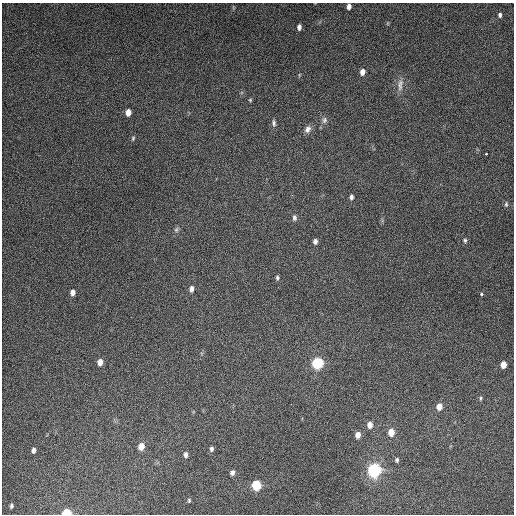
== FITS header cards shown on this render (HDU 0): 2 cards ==
NAXIS1  =                  512
NAXIS2  =                  512

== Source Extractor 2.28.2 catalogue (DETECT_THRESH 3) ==
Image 512 x 512 px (HDU 0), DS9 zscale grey, 1 PNG px = 1 image px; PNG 516 x 516 px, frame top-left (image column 1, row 512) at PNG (2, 3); no overlay
Background 4870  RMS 310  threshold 924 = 3 sigma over >= 5 px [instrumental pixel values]
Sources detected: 42; all 42 listed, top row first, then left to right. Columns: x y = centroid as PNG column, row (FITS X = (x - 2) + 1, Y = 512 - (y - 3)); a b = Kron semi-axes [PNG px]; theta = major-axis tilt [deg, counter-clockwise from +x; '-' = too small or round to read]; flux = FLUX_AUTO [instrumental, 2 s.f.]
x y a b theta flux
349 6 5 4 - 9.1e+04
500 15 5 4 - 4.2e+04
299 27 6 4 83 7.5e+04
362 72 6 5 - 1.2e+05
299 75 5 3 - 1.9e+04
400 85 19 7 82 1.5e+05
250 100 5 4 - 2.4e+04
128 112 6 5 - 1.5e+05
324 120 9 7 75 7.8e+04
274 123 9 5 -81 5.8e+04
308 129 10 7 57 1.0e+05
133 138 6 4 75 2.9e+04
486 154 3 3 - 3.6e+04
351 197 6 4 83 5.8e+04
506 204 7 5 89 3.5e+04
294 218 8 6 89 5.9e+04
176 230 8 6 87 4.4e+04
465 240 6 5 - 3.9e+04
315 241 5 4 - 7.6e+04
277 278 6 4 -87 3.7e+04
191 289 7 5 87 8.6e+04
73 292 6 5 - 1.0e+05
481 294 3 3 - 7.3e+04
100 362 6 5 - 1.5e+05
317 363 8 7 - 1.1e+06
503 365 6 5 - 1.6e+05
481 398 6 4 77 2.9e+04
439 407 6 5 - 1.9e+05
370 425 7 6 - 1.3e+05
391 432 7 6 - 2.4e+05
358 435 6 5 - 1.3e+05
141 446 7 5 80 1.9e+05
211 449 5 4 - 5.2e+04
33 450 5 4 - 7.0e+04
186 455 6 4 85 6.9e+04
397 460 6 4 77 3.9e+04
374 470 10 9 - 1.7e+06
232 473 6 5 - 7.1e+04
256 485 7 6 - 7.0e+05
189 500 5 4 - 2.8e+04
11 506 4 3 - 3.8e+04
66 512 7 5 -1 5.2e+05
At the frame edge (FLAGS 8, measured only in part): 1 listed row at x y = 66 512